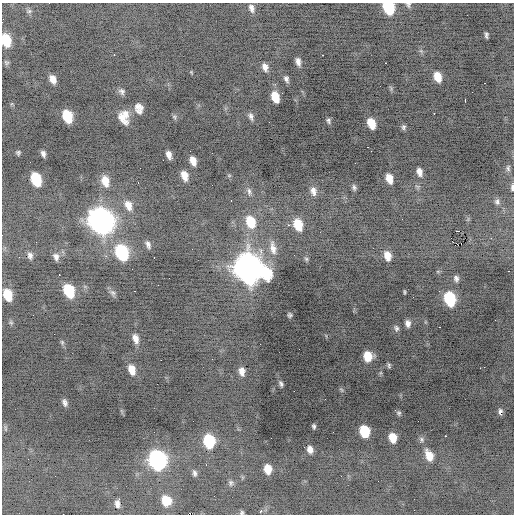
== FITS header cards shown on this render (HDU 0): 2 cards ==
NAXIS1  =                  512 / Axis length
NAXIS2  =                  512 / Axis length

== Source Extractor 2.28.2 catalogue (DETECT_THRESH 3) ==
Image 512 x 512 px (HDU 0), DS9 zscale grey, 1 PNG px = 1 image px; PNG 516 x 516 px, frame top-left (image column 1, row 512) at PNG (2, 3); no overlay
Background -0.768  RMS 0.97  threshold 2.9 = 3 sigma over >= 5 px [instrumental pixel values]
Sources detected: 120; all 120 listed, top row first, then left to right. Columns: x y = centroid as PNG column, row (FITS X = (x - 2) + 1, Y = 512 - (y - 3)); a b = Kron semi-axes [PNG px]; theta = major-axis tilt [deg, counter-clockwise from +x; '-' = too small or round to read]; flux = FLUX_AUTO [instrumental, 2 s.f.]
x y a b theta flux
408 4 7 6 - 160
389 7 10 7 -64 3500
251 8 11 7 -72 280
29 11 6 6 - 140
3 21 6 2 78 150
486 35 6 3 -88 150
6 40 10 7 -79 2300
421 51 5 5 - 120
114 55 3 2 - 220
322 55 3 2 - 470
6 62 7 6 - 120
298 62 8 5 -76 320
385 63 3 2 - 73
265 67 9 6 -71 370
191 72 4 3 - 55
437 77 10 6 -72 940
53 79 8 6 -63 480
286 79 8 5 -73 210
485 83 2 2 - 47
122 91 9 7 -59 220
472 92 2 2 - 22
275 97 9 6 -72 1200
465 100 4 2 - 90
139 108 12 8 -73 500
434 113 3 2 - 170
67 116 10 7 -70 2500
251 116 10 6 -72 220
124 117 14 11 -80 940
174 117 7 5 -46 110
328 121 7 5 -75 130
371 123 9 6 -69 1100
403 127 7 5 82 140
368 147 3 2 - 51
18 153 5 5 - 110
43 154 6 4 -73 210
169 155 7 5 -70 380
163 160 2 2 - 67
193 161 8 5 -70 590
508 168 10 6 -89 200
419 172 9 6 -76 400
184 175 9 6 -72 660
229 175 6 3 -19 69
389 178 9 6 -73 760
36 179 10 7 -70 2900
105 181 12 8 -74 910
138 183 3 2 - 91
354 187 8 5 -74 170
512 187 11 5 88 200
249 191 11 5 -81 230
313 191 12 8 -79 420
231 200 3 2 - 100
497 202 9 8 - 280
128 205 13 8 -70 670
101 221 14 11 -61 47000
251 222 13 9 -71 1800
288 225 2 2 - 390
298 225 11 8 -72 1600
458 231 3 2 - 480
451 238 2 2 - 240
491 238 3 2 - 110
459 244 6 3 18 1700
148 245 10 6 -68 240
273 248 19 9 -79 610
122 252 12 8 -69 6000
30 256 9 6 -78 260
106 256 3 3 - 120
387 256 11 7 -76 770
56 257 10 7 -66 330
154 257 3 2 - 130
306 259 6 5 - 99
248 268 15 13 -46 68000
509 271 3 2 - 250
59 275 3 2 - 500
456 279 8 6 -85 230
158 285 2 2 - 54
69 291 11 7 -69 2900
134 291 2 2 - 95
404 292 7 3 -90 76
113 293 10 7 -49 210
8 295 10 7 -72 1700
413 297 2 2 - 33
450 298 11 8 -74 3800
290 315 4 3 - 110
495 320 2 2 - 73
408 323 8 6 -83 320
440 327 3 2 - 74
396 328 8 6 -74 170
54 334 2 2 - 43
135 338 11 7 -73 480
62 342 7 5 -66 110
368 356 8 7 - 1200
389 365 7 5 -88 110
480 368 2 2 - 360
132 370 11 7 -73 800
242 371 8 5 -79 440
281 384 7 4 -64 150
341 390 7 4 -45 93
294 391 2 2 - 36
65 403 9 6 -77 250
500 411 13 8 56 19
399 413 7 6 - 140
314 426 5 3 - 110
5 428 10 4 -85 110
364 431 9 7 -74 2500
445 436 3 2 - 420
393 438 8 7 - 1000
421 440 9 7 74 190
209 441 10 7 -80 4000
310 449 7 6 - 390
429 455 13 8 -66 870
28 459 2 2 - 64
157 460 11 9 -75 17000
268 469 8 6 -83 900
194 473 8 5 -78 180
231 483 9 6 -83 160
119 499 3 2 - 340
166 501 10 8 -62 1300
117 504 7 4 -82 66
260 512 3 3 - 630
242 513 6 5 - 100
At the frame edge (FLAGS 8, measured only in part): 6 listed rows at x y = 408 4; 389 7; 3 21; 6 40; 512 187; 242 513